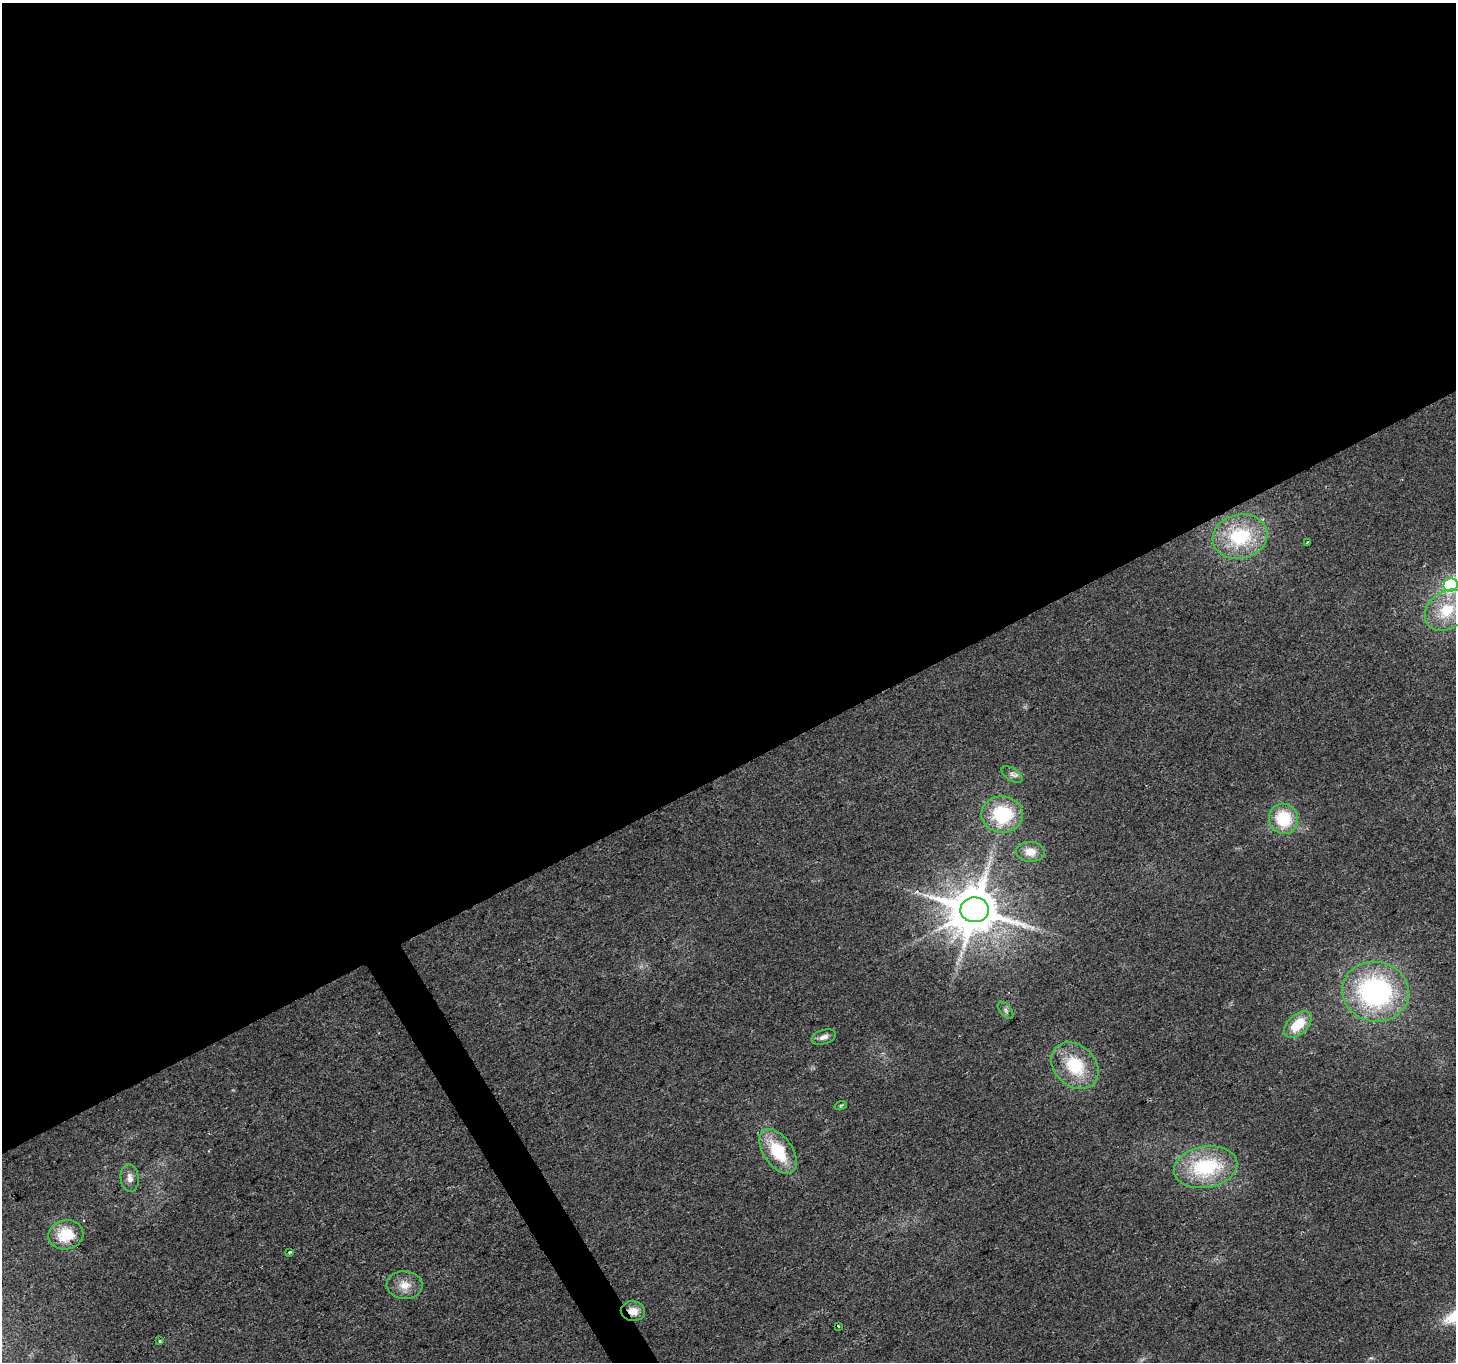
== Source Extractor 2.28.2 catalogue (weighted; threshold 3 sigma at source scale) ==
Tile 2 of 4 x 4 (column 2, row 1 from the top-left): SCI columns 1455-2908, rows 4186-5545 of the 5820 x 5713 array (HDU 1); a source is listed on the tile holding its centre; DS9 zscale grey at full resolution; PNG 1458 x 1364 px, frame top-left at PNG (2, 3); each listed source drawn as its Kron ellipse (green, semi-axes under 4 px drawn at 4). Shown black and unused: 58% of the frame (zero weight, under 2 of 3 exposures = <1% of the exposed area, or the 3 px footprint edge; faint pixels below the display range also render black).
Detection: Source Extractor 2.28.2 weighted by HDU 2 'WHT'; one run over the whole footprint, this tile lists its part. Background 0.0337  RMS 0.0077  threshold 0.0345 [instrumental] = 3 sigma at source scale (4.5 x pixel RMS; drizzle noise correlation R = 1.50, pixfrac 1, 0.0396/0.0396 arcsec/px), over >= 5 px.
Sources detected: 24; all 24 listed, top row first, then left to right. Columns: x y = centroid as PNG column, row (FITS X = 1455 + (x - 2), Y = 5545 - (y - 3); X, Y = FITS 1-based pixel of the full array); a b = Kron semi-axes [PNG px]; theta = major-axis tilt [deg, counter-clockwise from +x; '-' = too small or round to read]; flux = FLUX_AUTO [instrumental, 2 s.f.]
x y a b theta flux
1240 537 28 22 13 50
1307 542 3 3 - 1.7
1451 585 7 6 - 130
1447 610 24 18 40 29
1012 775 12 6 -34 3.1
1002 814 21 18 -1 48
1283 819 15 14 - 35
1030 852 14 10 -5 8.5
975 910 14 12 3 3800
1375 992 33 30 -11 150
1006 1010 10 5 -51 2.3
1298 1024 16 10 44 21
824 1037 13 7 17 4.2
1075 1066 26 20 -43 38
841 1105 6 4 19 1
778 1151 25 14 -55 35
1206 1167 32 20 10 58
130 1178 14 9 -83 5.1
66 1235 17 14 11 24
290 1252 3 2 - 0.81
404 1285 18 14 -3 10
633 1311 12 10 -9 8.3
838 1326 3 3 - 2.4
159 1340 3 3 - 1.5
Overlapping masked pixels (flux is a lower limit): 1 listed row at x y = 633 1311
Isophote crosses this tile's border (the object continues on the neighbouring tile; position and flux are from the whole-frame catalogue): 1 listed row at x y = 1451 585